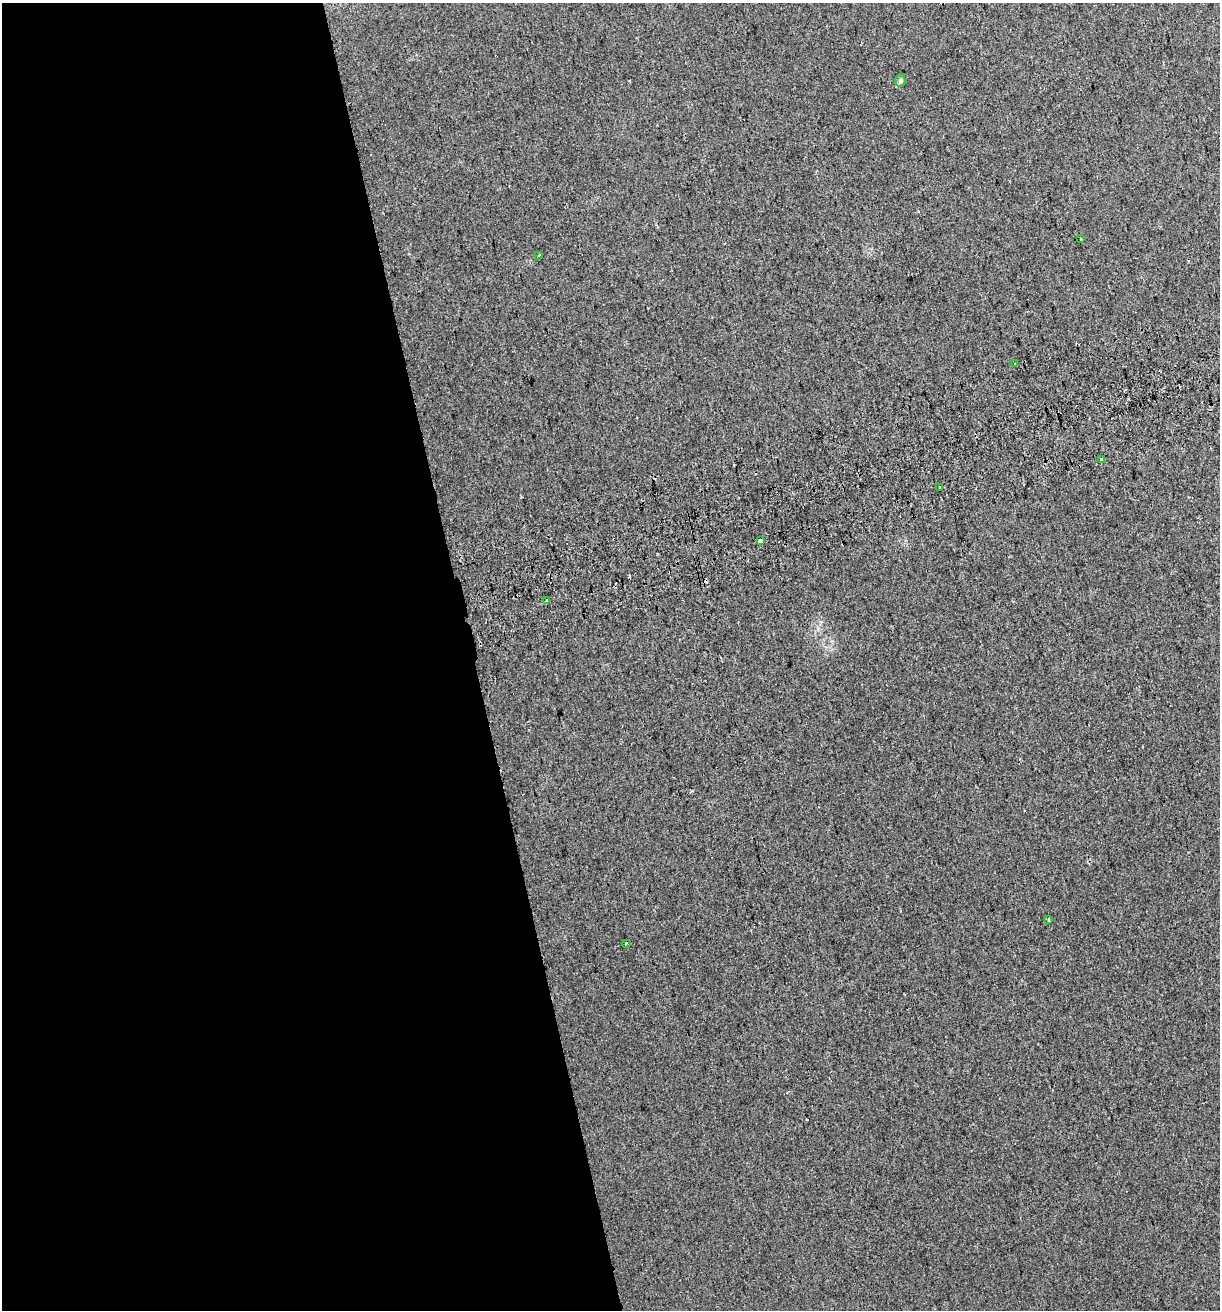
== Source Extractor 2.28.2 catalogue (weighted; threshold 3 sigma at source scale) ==
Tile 9 of 4 x 4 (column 1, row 3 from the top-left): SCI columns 119-1336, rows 1349-2656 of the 5060 x 5314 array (HDU 1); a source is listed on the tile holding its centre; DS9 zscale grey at full resolution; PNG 1222 x 1312 px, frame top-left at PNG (2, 3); each listed source drawn as its Kron ellipse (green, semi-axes under 4 px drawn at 4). Shown black and unused: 39% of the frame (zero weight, under 2 of 3 exposures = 2% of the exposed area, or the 3 px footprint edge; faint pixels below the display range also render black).
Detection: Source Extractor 2.28.2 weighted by HDU 2 'WHT'; one run over the whole footprint, this tile lists its part. Background 0.0296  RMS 0.011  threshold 0.0489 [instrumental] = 3 sigma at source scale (4.5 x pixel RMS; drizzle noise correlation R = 1.50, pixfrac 1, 0.0396/0.0396 arcsec/px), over >= 5 px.
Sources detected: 11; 1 cosmic-ray / hot-pixel residue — neither listed nor drawn; the other 10 listed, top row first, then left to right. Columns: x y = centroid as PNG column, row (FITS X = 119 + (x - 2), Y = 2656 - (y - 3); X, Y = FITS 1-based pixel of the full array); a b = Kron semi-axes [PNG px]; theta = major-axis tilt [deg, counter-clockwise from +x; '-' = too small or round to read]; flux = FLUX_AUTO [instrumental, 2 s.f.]
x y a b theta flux
900 80 6 5 - 3.2
1081 238 3 2 - 1.4
539 255 3 3 - 5.2
1015 363 3 3 - 2.7
1101 459 3 2 - 5.1
939 487 3 2 - 1.5
760 541 4 3 - 16
547 600 3 3 - 3.9
1049 920 3 3 - 2
626 943 3 2 - 1.1
Overlapping masked pixels (flux is a lower limit): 1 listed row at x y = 760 541